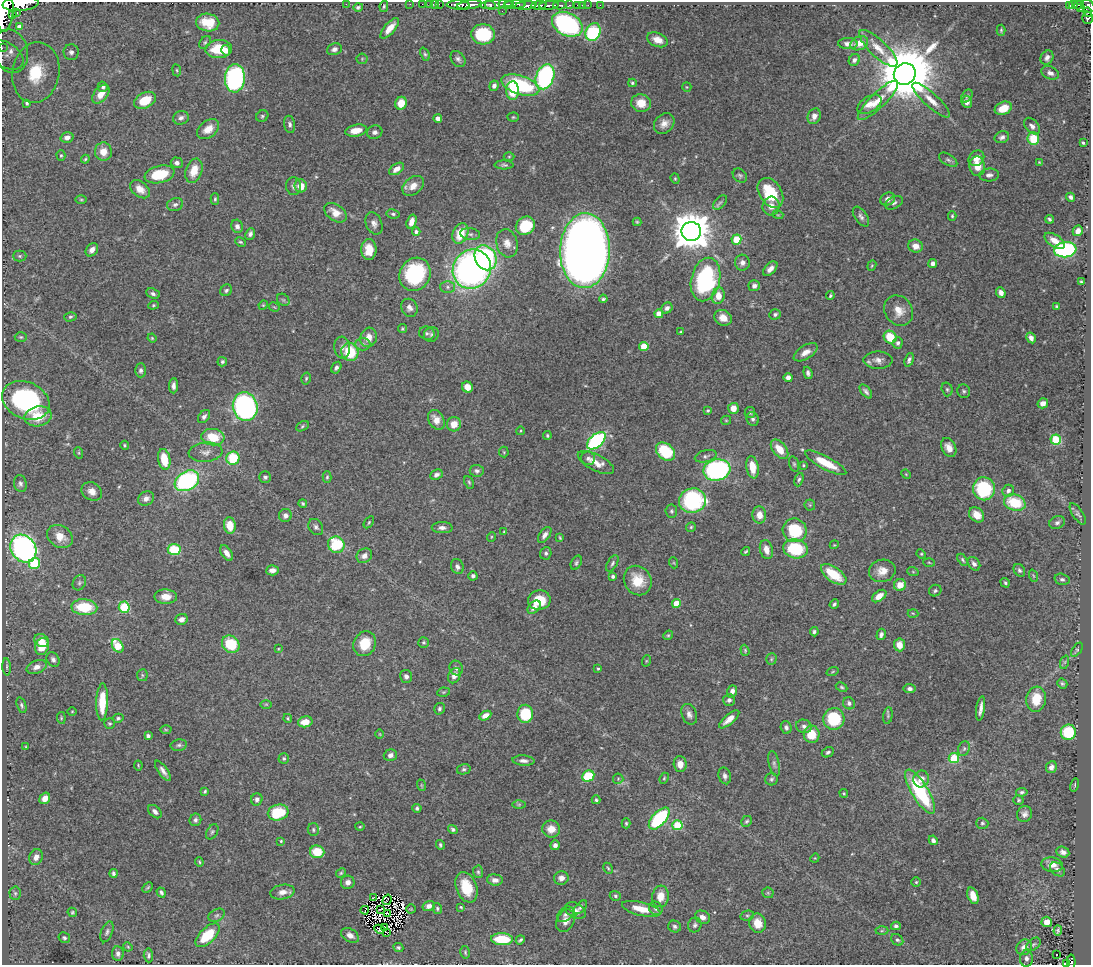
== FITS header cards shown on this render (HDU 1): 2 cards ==
NAXIS1  =                 1089
NAXIS2  =                  963

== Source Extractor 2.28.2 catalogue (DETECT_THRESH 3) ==
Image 1089 x 963 px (HDU 1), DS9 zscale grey, 1 PNG px = 1 image px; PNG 1093 x 967 px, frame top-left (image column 1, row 963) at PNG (2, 2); each listed source drawn as its Kron ellipse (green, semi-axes under 4 px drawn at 4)
Background 1.18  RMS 0.018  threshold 0.0551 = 3 sigma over >= 5 px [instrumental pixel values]
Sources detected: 511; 6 with non-positive FLUX_AUTO (blend fragments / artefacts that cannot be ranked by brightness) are neither listed nor drawn; of the other 505, the 500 brightest by FLUX_AUTO listed and drawn (5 fainter detections omitted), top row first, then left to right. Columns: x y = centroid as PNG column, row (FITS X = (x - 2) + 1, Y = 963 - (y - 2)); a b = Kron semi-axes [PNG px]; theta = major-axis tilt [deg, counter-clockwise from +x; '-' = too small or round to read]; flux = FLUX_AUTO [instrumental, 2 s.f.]
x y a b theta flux
21 4 18 7 4 3200
346 4 2 2 - 18
410 4 2 2 - 14
422 4 2 2 - 13
429 4 2 2 - 11
435 4 3 2 - 25
439 4 2 2 - 16
496 4 17 4 5 770
506 4 8 3 -3 340
515 4 10 3 0 530
458 5 11 4 -2 1700
469 5 13 3 7 2000
490 5 6 3 -29 310
526 5 11 4 5 2000
539 5 7 3 6 390
549 5 10 3 5 920
560 5 7 3 -2 210
569 5 3 2 - 80
577 5 3 2 - 47
582 5 3 2 - 23
588 5 2 2 - 16
600 5 2 2 - 13
1073 5 4 2 - 120
1079 5 5 3 - 160
384 6 6 4 80 1.9
1070 6 3 3 - 110
1088 6 7 5 -38 600
358 7 5 4 - 2.4
1080 8 4 3 - 160
5 11 20 8 86 5600
502 11 2 2 - 24
1088 12 5 3 - 79
17 13 4 3 - 240
13 14 4 3 - 140
1088 18 5 5 - 240
208 23 12 9 -9 25
567 24 16 11 -27 210
20 27 4 4 - 9
390 28 13 5 49 16
1001 30 5 4 - 1.7
593 32 9 7 64 110
483 34 12 10 -5 63
657 40 11 7 -23 12
205 42 7 5 52 2.3
859 43 9 7 22 15
848 44 10 5 -1 5.3
2 48 2 2 - 13
878 48 25 8 -43 18
219 49 13 9 3 39
334 49 7 5 19 4.5
226 50 5 4 - 7.5
11 51 22 17 -74 27
71 52 8 7 - 4.9
425 54 7 4 -67 2.2
7 55 19 12 -35 18
1047 58 7 6 - 5.2
362 59 5 5 - 1.7
458 59 9 6 -53 4.1
854 60 6 5 - 4
177 70 6 3 -81 1.4
36 72 30 23 80 87
1050 73 9 6 -22 5.3
905 74 11 10 - 11000
545 77 13 9 69 210
235 78 14 10 87 260
632 83 4 4 - 2.2
520 85 20 9 -18 110
494 86 5 4 - 4.1
103 87 5 5 - 3
687 87 5 4 - 1.3
512 91 9 6 -88 28
101 94 11 6 49 14
967 96 7 5 55 2.4
145 100 11 7 27 31
878 100 27 7 44 19
931 100 24 7 -42 14
967 102 6 5 - 7.8
27 103 4 3 - 2.1
401 103 6 6 - 20
641 103 10 9 - 18
869 104 13 7 32 11
1003 108 9 6 22 23
262 116 6 5 - 2.2
814 116 8 6 67 7.4
513 117 5 4 - 1.6
181 118 8 6 18 4.6
438 119 4 4 - 6.8
664 123 11 9 46 9.4
290 124 9 5 -79 3.5
1032 126 9 6 -49 5.4
208 129 12 8 38 14
356 131 11 6 11 16
375 132 8 6 17 4.5
67 137 6 5 - 6
1002 137 7 5 25 3.9
1033 138 6 6 - 37
1083 143 3 3 - 1.9
103 152 9 8 - 14
61 155 5 4 - 2.2
509 156 5 3 - 1.3
976 158 8 7 - 12
85 159 4 3 - 1.6
948 160 10 5 -32 3.4
1039 162 3 3 - 1.1
177 163 6 5 - 4.2
504 165 9 4 0 2.6
977 166 10 8 -82 15
397 169 8 5 35 9.7
194 171 12 8 72 21
160 174 15 8 13 44
989 175 10 6 4 4.9
740 176 8 6 -42 2.7
675 179 5 4 - 1.7
294 186 9 7 -85 4.1
301 186 6 6 - 15
413 186 12 8 38 12
140 189 11 7 -39 12
770 193 16 11 -56 49
1071 197 5 4 - 3.6
215 199 5 4 - 1.9
888 199 7 6 - 6.6
81 200 6 3 0 1.5
720 203 8 5 45 3.1
894 203 9 6 27 3.4
175 204 8 6 17 3.5
771 206 9 8 - 9.8
336 213 12 8 -35 15
393 214 6 4 -10 2.3
778 215 5 3 - 1.3
952 216 4 4 - 1.7
861 217 11 6 -55 4.2
1049 219 4 3 - 2.4
411 222 7 4 72 11
637 222 4 4 - 1.6
374 223 11 8 -67 6.2
237 226 7 6 - 5.3
525 226 10 8 39 50
691 231 10 9 - 3600
1078 231 5 5 - 8.1
416 232 4 4 - 3.1
250 234 6 4 67 3.7
460 234 11 7 66 28
470 234 10 6 -8 3.8
736 239 5 5 - 45
1055 241 11 6 -33 13
240 242 6 4 -26 1.9
507 243 14 10 -74 11
916 246 7 6 - 9.9
92 250 7 5 51 7.2
369 250 10 7 89 18
1065 250 11 7 7 200
585 251 37 25 88 2100
20 256 6 5 - 2.5
486 258 13 10 -61 150
742 263 8 7 - 5.7
933 263 4 4 - 4.2
872 266 5 4 - 1.4
472 269 20 18 54 490
770 269 9 5 46 7
415 274 17 15 59 110
706 279 22 14 76 150
1081 282 3 3 - 1.8
754 286 6 5 - 5.2
448 287 7 6 - 3.9
226 290 6 5 - 2.6
1001 293 5 4 - 6
153 294 7 5 -23 3.6
718 296 8 6 75 15
830 296 4 3 - 1.9
603 299 4 4 - 2.2
283 300 7 5 -44 2.3
153 305 5 4 - 1.5
263 305 5 4 - 1.3
274 307 5 3 - 1.2
1057 307 3 3 - 2.1
409 308 9 8 - 5.8
667 308 6 5 - 4.5
899 311 16 13 -56 16
659 314 4 4 - 16
775 314 6 5 - 3.2
70 317 6 4 15 2.1
723 318 9 7 -29 12
402 329 4 4 - 1.7
680 332 3 2 - 1.1
427 333 8 6 -13 3.3
431 334 8 7 - 3.6
21 337 6 5 - 2
369 337 10 8 74 12
890 337 7 6 - 35
152 338 4 4 - 1.3
1031 338 6 4 -60 6
898 343 6 5 - 3.8
363 344 7 6 - 3.7
644 346 4 4 - 33
342 347 11 8 -85 5.6
350 352 9 8 - 46
806 352 13 6 32 9.8
878 360 14 8 0 8.3
909 360 7 4 72 3.7
222 362 5 4 - 2.1
336 368 6 4 59 3.5
141 370 7 5 89 3.2
808 373 6 4 -72 3.4
306 378 6 4 74 2
788 378 4 4 - 6
173 386 8 4 87 5.1
467 387 6 5 - 12
947 389 7 5 -74 2.2
866 391 8 4 -50 3.3
964 391 7 6 - 2.5
26 400 24 18 -24 180
1043 403 5 5 - 6.3
245 407 14 12 -75 330
733 408 5 5 - 15
708 411 3 3 - 1.6
750 413 6 5 - 2.3
38 416 14 10 11 29
204 417 7 5 51 4
753 419 7 6 - 3.4
436 420 10 7 -61 12
726 420 5 4 - 1.6
454 424 7 7 - 14
302 426 7 4 29 2
520 431 4 3 - 1.1
547 436 4 3 - 1.6
213 437 11 8 -7 35
1056 440 5 5 - 82
596 441 11 6 40 190
125 445 4 4 - 1.4
949 447 10 7 -62 10
779 449 11 6 -51 20
206 452 17 9 5 9
504 452 5 5 - 1.5
666 452 11 7 -41 61
79 453 6 4 -72 1.5
706 456 11 6 15 3.7
233 458 7 6 - 49
588 458 7 6 - 3.2
164 459 10 6 -81 31
596 463 20 8 -27 14
826 463 23 6 -28 35
794 464 8 5 -74 2.2
803 465 3 3 - 1.3
752 467 11 6 -81 22
717 470 13 10 13 240
477 471 7 6 - 3.7
906 474 5 4 - 1.3
436 475 6 5 - 4
265 477 6 5 - 2.7
327 477 6 4 88 1.8
799 479 7 4 71 2.6
187 481 13 9 31 170
469 482 7 4 -63 1.9
20 484 8 6 -79 4.1
984 489 11 11 - 88
92 491 11 8 -32 9.9
1008 491 6 5 - 4.7
146 498 8 6 30 7
692 501 13 12 - 160
303 503 4 3 - 2
1015 503 11 8 -18 48
810 505 5 5 - 1.9
671 511 6 6 - 2.5
1078 514 12 5 -56 3
285 515 6 6 - 5.8
759 515 8 7 - 12
977 515 8 6 -46 14
369 522 7 3 55 1.6
1057 523 8 6 24 3.4
230 526 8 6 -81 21
316 527 9 6 -56 4
691 527 5 4 - 1.6
442 528 10 5 -2 5.8
795 530 12 11 - 62
504 532 3 2 - 1.2
545 535 9 5 55 5.7
60 536 14 10 -31 18
491 537 5 3 - 1.1
560 538 4 2 - 1.4
336 545 8 8 - 63
834 545 4 3 - 1.1
23 548 14 12 -53 460
795 549 12 9 -9 68
174 550 6 5 - 53
766 550 10 6 -77 11
746 552 4 3 - 1.8
227 553 9 5 -56 7.2
546 553 6 5 - 3.1
921 554 5 4 - 1.5
364 556 8 7 - 6.5
963 560 7 4 -58 2.1
929 562 6 4 -3 1.3
35 563 6 5 - 57
576 563 7 5 62 2.5
612 563 9 5 61 2.7
674 563 5 3 - 1.2
974 564 7 5 -53 4.4
457 567 7 6 - 4.6
272 570 6 5 - 6.8
1019 570 7 5 -55 2.8
882 571 13 11 12 14
913 572 6 3 -20 1.3
834 574 15 7 -36 38
473 576 4 4 - 3.2
613 576 3 3 - 3.4
1034 576 6 4 -69 1.6
1062 579 7 5 -16 3
638 580 15 13 -58 27
79 583 8 6 60 2.8
1005 583 5 4 - 2.1
900 585 6 6 - 15
935 591 6 5 - 2.6
879 596 8 5 36 13
166 597 11 7 -1 13
539 600 11 10 - 33
676 604 4 4 - 23
834 604 5 4 - 2.7
84 607 13 8 -3 47
124 607 5 5 - 67
534 607 8 5 47 6.5
913 613 5 3 - 1.2
181 619 6 5 - 5.7
814 632 5 4 - 2.4
881 634 6 4 74 4.1
668 635 5 4 - 1.6
41 641 7 6 - 9.7
424 642 5 5 - 2.2
231 644 9 8 - 50
365 644 13 11 63 28
899 645 6 5 - 12
42 646 8 6 72 34
118 646 7 5 -58 56
278 649 3 2 - 1.1
745 650 6 4 -71 1.6
1077 650 8 4 55 2.2
53 659 8 6 -56 4.1
771 659 5 5 - 1.9
646 661 6 4 72 1.3
1065 662 7 4 71 2.2
7 667 9 3 -86 2
37 667 10 6 19 7.2
456 668 7 6 - 4.1
598 669 4 3 - 1.4
833 672 6 3 19 1.2
142 675 6 5 - 2.1
406 676 6 6 - 4.5
454 676 8 6 65 7.6
1062 683 5 4 - 2.2
842 687 6 4 -27 2
910 689 6 4 -8 3.9
732 691 6 4 72 5.8
444 692 6 4 11 1.7
1036 699 12 10 83 29
729 700 6 6 - 3.7
102 702 18 6 88 39
849 703 6 5 - 3.9
266 704 6 4 0 1.3
21 705 8 4 -73 2.5
439 709 6 5 - 2.7
981 709 12 3 81 6.8
72 711 4 3 - 1
525 714 9 7 88 52
689 714 11 7 -70 5.9
485 716 6 4 28 8.1
888 716 8 4 81 2
61 718 6 4 -84 1.7
118 718 5 4 - 2.4
288 718 4 3 - 1.4
729 719 12 5 40 11
834 719 11 10 - 67
305 722 7 5 13 14
110 723 5 5 - 2
804 726 8 6 -19 4.4
786 727 6 5 - 4
166 730 5 3 - 1.3
1068 732 7 7 - 58
380 734 5 3 - 1
812 734 8 8 - 25
148 736 4 3 - 3.7
179 745 8 5 10 3.1
26 747 4 4 - 1
964 749 7 5 68 3
828 752 6 4 28 2.7
390 755 6 5 - 4.6
284 758 5 5 - 2
954 758 5 5 - 60
524 761 11 5 -5 5.5
680 764 8 6 -88 12
774 764 13 5 -77 3.8
138 765 5 3 - 1.3
1051 767 6 5 - 5.8
464 769 7 5 13 2.6
163 771 12 5 -54 5.9
588 776 6 5 - 50
725 776 8 6 -73 4.3
664 778 6 4 68 1.6
618 779 5 5 - 2
771 779 6 6 - 2.5
921 779 8 7 - 9
421 785 6 3 -71 1.4
1075 785 7 3 80 1.5
205 791 4 3 - 1.7
920 792 25 8 -59 120
1022 792 6 4 8 2.4
844 793 4 4 - 1.3
45 798 6 5 - 9.7
257 799 6 5 - 4
596 800 4 3 - 1.9
1018 800 5 4 - 1.7
519 804 6 4 1 2
417 808 4 4 - 2.4
155 812 8 5 -44 4.9
278 812 10 8 13 50
1025 814 8 7 - 5.5
659 819 13 7 47 130
195 820 6 5 - 3.7
747 821 6 5 - 2.2
626 823 5 4 - 1.6
982 823 6 5 - 2.3
677 825 5 5 - 59
360 827 5 3 - 1.2
453 829 5 4 - 2.6
551 829 9 8 - 15
313 830 6 5 - 2.6
212 832 8 5 60 2.5
933 840 5 4 - 4.6
281 841 3 3 - 1.4
440 845 5 3 - 2.2
555 845 5 5 - 4.2
317 852 7 6 - 30
1063 852 7 5 -24 6.1
36 857 8 6 68 8
815 858 5 3 - 1.1
199 862 5 3 - 1.5
1052 865 11 7 -10 10
608 868 6 3 -62 1.5
1058 869 8 6 -42 4.4
478 872 6 5 - 2.3
113 873 4 3 - 2.6
341 873 5 4 - 1.7
561 878 7 6 - 7.3
495 880 8 5 -5 6.6
348 882 7 6 - 6.5
916 882 4 4 - 1.6
148 887 6 2 45 1.6
466 887 16 10 -69 35
161 892 5 3 - 3.1
282 892 12 7 10 8.2
15 893 7 5 -87 2.5
768 893 6 5 - 1.9
615 896 5 5 - 2.5
660 896 11 8 83 16
973 896 8 5 -69 13
373 898 3 2 - 1.3
387 900 5 2 - 1.7
429 906 6 5 - 5.7
461 907 4 3 - 1.4
580 907 8 4 47 2.6
437 908 5 4 - 2.2
656 908 7 6 - 3.4
380 909 3 2 - 1.3
411 909 4 4 - 1.4
641 909 19 6 -14 22
365 910 4 2 - 1.7
575 910 11 7 -27 6.7
72 912 5 4 - 1.6
387 914 4 2 - 2.3
565 914 9 6 41 3.9
217 915 9 6 30 3.4
747 916 7 5 14 2.4
702 917 7 6 - 7.4
565 921 12 8 64 8.7
1047 922 5 5 - 11
758 923 10 8 -71 19
695 925 7 6 - 3.3
675 926 6 6 - 3.1
896 926 5 4 - 3.2
385 927 2 2 - 1.1
379 929 5 2 - 1.7
882 931 6 4 2 2.1
1058 931 5 3 - 2.5
107 932 11 5 69 3.4
387 933 3 2 - 320
207 935 15 7 44 46
350 935 10 6 -31 7.5
64 938 6 5 - 2.4
502 939 11 6 -2 49
520 940 5 3 - 2.1
897 940 7 5 -41 2.7
1033 944 8 5 40 2.4
128 947 5 3 - 1.2
398 947 5 4 - 2.4
1024 947 8 7 - 9.4
465 952 6 4 -76 1.8
118 954 7 6 - 4.5
148 955 7 5 -86 3.3
1057 955 3 2 - 3.7
1026 958 8 6 -87 4.5
1071 962 8 4 90 160
1067 963 4 3 - 58
At the frame edge (FLAGS 8, measured only in part): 8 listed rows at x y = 21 4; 1088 6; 5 11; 1088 18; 2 48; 36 72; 1071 962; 1067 963
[5 fainter detections neither listed nor drawn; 6 non-positive-flux detections neither listed nor drawn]